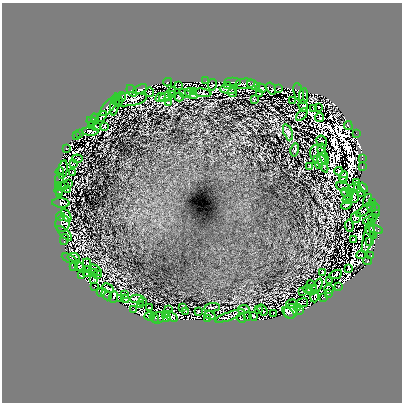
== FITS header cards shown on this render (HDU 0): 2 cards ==
NAXIS1  =                  400 / length of data axis
NAXIS2  =                  400 / length of data axis

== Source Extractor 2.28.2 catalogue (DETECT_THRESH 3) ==
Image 400 x 400 px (HDU 0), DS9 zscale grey, 1 PNG px = 1 image px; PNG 404 x 404 px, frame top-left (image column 1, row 400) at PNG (2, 3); each listed source drawn as its Kron ellipse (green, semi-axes under 4 px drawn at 4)
Background 0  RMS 1.0e-04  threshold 3.06e-04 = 3 sigma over >= 5 px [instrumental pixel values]
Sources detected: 261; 79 with non-positive FLUX_AUTO (blend fragments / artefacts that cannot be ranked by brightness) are neither listed nor drawn; the other 182 listed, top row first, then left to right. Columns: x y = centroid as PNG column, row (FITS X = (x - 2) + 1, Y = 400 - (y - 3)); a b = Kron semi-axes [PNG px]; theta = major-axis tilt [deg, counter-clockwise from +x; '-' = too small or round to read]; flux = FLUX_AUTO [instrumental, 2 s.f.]
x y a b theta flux
206 81 2 2 - 1.1e-02
232 81 8 2 0 6.8e-03
168 82 4 2 - 1.7e-02
245 84 10 5 5 1.2e-01
178 85 3 2 - 1.3e-02
212 85 6 3 79 1.7e-02
227 85 3 2 - 1.4e-02
253 85 6 4 -26 5.3e-02
261 88 5 2 - 1.4e-02
271 88 6 3 -58 1.5e-02
278 88 3 2 - 1.3e-02
140 89 7 3 27 1.1e-02
228 89 8 4 -8 9.5e-03
132 91 6 4 -52 6.3e-02
172 91 4 2 - 7.9e-03
193 91 3 2 - 5.8e-03
150 92 5 3 - 8.5e-03
299 92 9 5 -74 2.2e-02
185 93 6 3 -20 1.5e-02
202 93 9 3 -6 1.1e-02
232 93 4 3 - 7.7e-03
259 93 3 2 - 4.3e-03
191 94 7 3 -30 1.8e-02
172 95 2 2 - 5.3e-03
303 96 8 4 81 1.6e-02
122 97 5 2 - 1.6e-02
160 97 5 3 - 9.6e-03
166 97 7 3 16 8.3e-03
179 97 4 3 - 7.2e-03
129 99 18 7 5 8.1e-03
254 99 3 2 - 3.9e-03
115 100 3 2 - 2.7e-02
293 100 4 2 - 3.9e-03
118 101 6 2 -84 7.9e-03
169 102 4 2 - 5.2e-03
115 104 11 3 80 1.2e-02
109 106 12 5 50 5.8e-02
303 106 6 4 -75 9.8e-03
319 107 3 2 - 4.0e-03
314 109 3 2 - 3.6e-03
302 115 7 4 52 8.7e-03
102 116 6 2 53 3.4e-03
320 117 4 2 - 7.8e-03
95 118 4 2 - 1.6e-02
92 121 5 2 - 3.2e-03
91 125 4 2 - 1.5e-02
104 126 3 2 - 4.7e-03
348 126 4 3 - 3.7e-02
96 127 3 2 - 2.0e-03
90 131 8 4 -2 2.4e-03
288 132 8 4 -70 1.2e-02
357 133 2 2 - 2.1e-03
80 134 4 2 - 3.2e-02
76 136 3 2 - 1.1e-02
322 141 5 5 - 1.0e-02
66 148 3 2 - 1.6e-02
295 150 6 3 77 6.7e-03
322 150 6 2 -84 4.7e-03
318 155 10 7 -62 3.6e-02
324 158 6 3 -72 8.9e-03
77 159 5 2 - 2.0e-03
362 159 2 2 - 2.1e-03
318 162 7 3 -70 1.0e-02
74 163 3 2 - 3.4e-03
323 163 10 3 -68 2.7e-02
310 166 3 2 - 3.3e-03
362 167 2 2 - 1.0e-02
63 170 9 4 81 1.1e-02
339 171 4 2 - 1.0e-02
60 172 4 2 - 4.4e-02
73 173 3 3 - 7.9e-03
343 176 5 2 - 4.5e-03
59 179 6 3 84 1.4e-02
343 181 3 2 - 3.1e-03
357 182 4 4 - 1.5e-03
68 184 3 2 - 5.7e-03
64 185 3 2 - 2.7e-03
58 186 3 3 - 4.1e-02
343 186 7 2 -20 1.4e-03
353 188 8 2 30 1.3e-02
363 188 5 4 - 6.1e-02
68 189 3 2 - 7.5e-03
357 189 2 2 - 4.2e-03
59 190 4 2 - 3.3e-02
351 192 3 2 - 4.3e-03
361 193 2 2 - 6.0e-03
59 194 3 3 - 4.0e-02
347 194 7 3 -48 8.8e-03
354 196 6 3 85 5.7e-03
347 200 4 2 - 2.7e-03
368 200 6 2 72 3.1e-03
373 202 3 2 - 1.5e-02
61 203 9 4 -5 1.0e-02
346 205 5 2 - 6.8e-03
372 208 4 2 - 4.1e-03
365 209 10 3 38 6.6e-04
376 209 6 2 -84 6.8e-03
375 214 3 2 - 5.1e-03
66 215 7 4 -62 2.8e-03
60 216 4 3 - 1.2e-02
356 217 6 5 - 5.8e-03
370 220 7 3 23 3.1e-03
371 223 3 2 - 4.7e-02
62 224 8 7 - 1.0e-01
349 226 6 2 -85 6.7e-03
370 230 7 3 -62 9.2e-02
376 230 7 2 -15 2.1e-02
64 233 10 3 -44 3.6e-03
373 236 4 2 - 7.8e-03
368 237 17 5 75 5.5e-02
64 240 5 3 - 2.1e-02
354 240 2 2 - 6.4e-03
369 241 2 2 - 2.5e-02
361 255 5 3 - 6.2e-03
371 256 3 2 - 8.8e-03
74 257 6 4 -8 1.0e-02
70 259 8 2 -27 3.0e-02
368 261 4 3 - 3.0e-02
87 263 4 2 - 5.0e-03
74 267 4 3 - 6.4e-02
79 267 4 3 - 1.8e-02
349 268 3 2 - 8.3e-03
89 270 4 2 - 4.4e-03
96 270 7 2 -39 5.8e-03
87 273 4 2 - 2.8e-03
94 273 4 2 - 3.6e-03
322 273 3 2 - 5.1e-03
336 274 7 3 23 1.5e-03
98 275 3 3 - 1.3e-03
81 276 3 2 - 9.9e-03
94 280 4 2 - 1.2e-02
330 281 2 2 - 5.5e-03
94 286 4 2 - 7.8e-03
312 286 6 3 -44 4.7e-03
317 286 8 2 66 1.4e-02
338 287 3 2 - 1.5e-02
108 288 6 2 -31 1.2e-02
308 289 4 2 - 5.3e-03
329 289 5 2 - 1.4e-02
312 290 5 5 - 4.4e-03
101 292 4 3 - 3.7e-02
303 292 3 2 - 2.5e-03
328 294 2 2 - 1.6e-02
106 295 6 2 -52 2.9e-02
125 295 4 2 - 4.1e-03
113 297 6 2 67 1.9e-02
315 297 6 3 72 2.6e-02
323 298 3 2 - 1.4e-02
121 299 3 2 - 7.4e-03
125 299 4 2 - 8.6e-03
137 299 7 2 -2 6.8e-03
142 302 3 2 - 4.5e-03
302 303 6 3 8 1.4e-02
292 304 5 2 - 9.3e-03
141 305 3 2 - 3.5e-04
183 307 4 2 - 4.8e-03
212 307 8 2 6 7.9e-03
297 307 3 2 - 7.6e-03
150 308 4 2 - 9.3e-03
134 309 2 2 - 5.7e-03
244 309 6 2 11 7.1e-03
258 309 3 2 - 1.2e-04
168 310 4 2 - 5.7e-03
262 310 6 2 -53 6.2e-03
300 310 3 2 - 1.5e-02
185 311 3 2 - 4.3e-03
198 311 3 2 - 3.4e-03
291 311 7 7 - 5.0e-02
274 313 3 2 - 6.8e-03
288 313 7 3 -41 3.7e-02
165 314 2 2 - 4.6e-03
210 315 5 2 - 3.8e-03
149 316 5 4 - 3.0e-02
171 316 7 3 -34 2.0e-02
230 316 15 3 20 2.2e-02
254 316 4 4 - 2.1e-03
247 317 3 2 - 4.5e-03
154 318 5 3 - 2.5e-02
158 318 6 5 - 2.4e-02
167 318 3 2 - 9.0e-04
241 318 5 3 - 6.7e-03
208 319 3 2 - 5.2e-03
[79 non-positive-flux detections neither listed nor drawn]